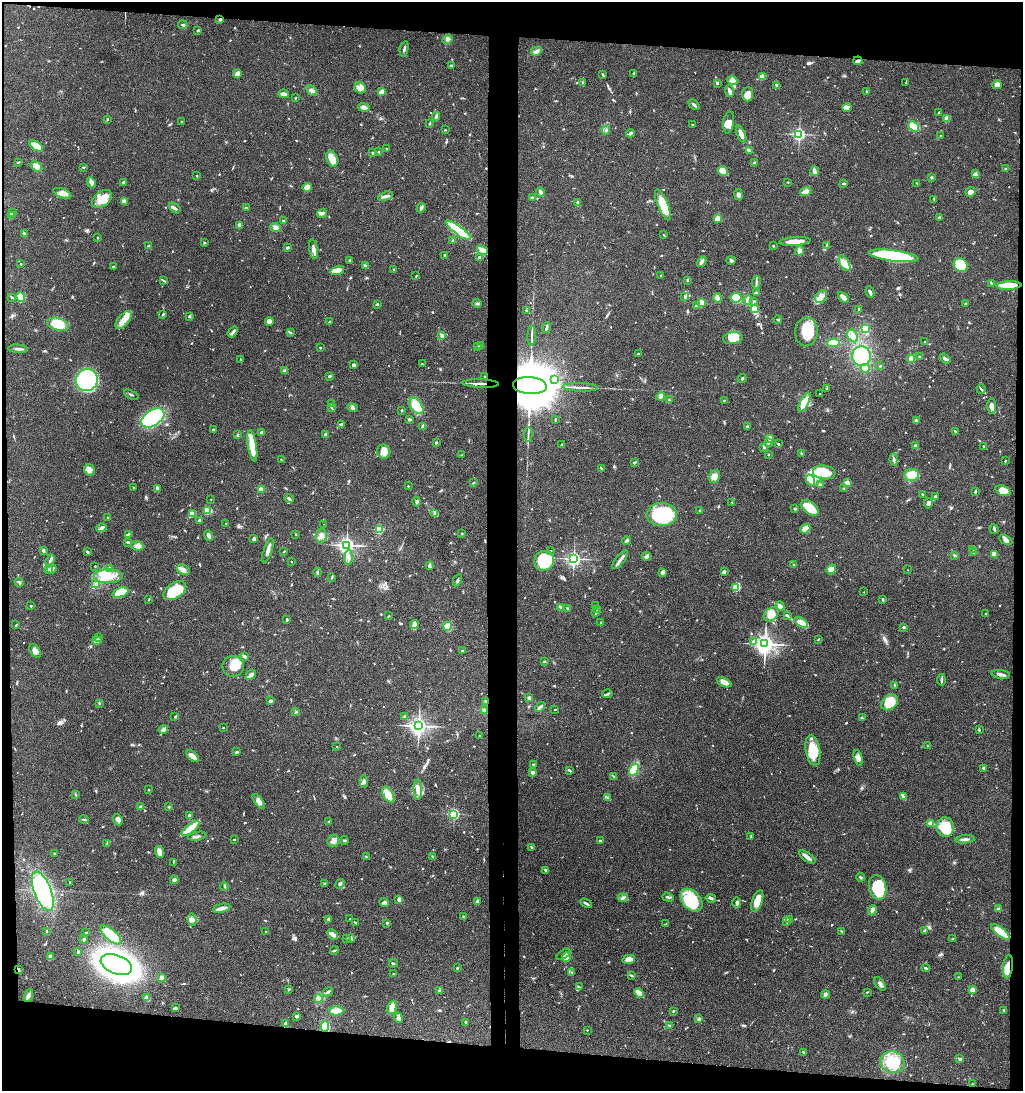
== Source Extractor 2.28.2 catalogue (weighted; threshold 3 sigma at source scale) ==
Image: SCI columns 205-4287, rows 7-4362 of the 4444 x 4370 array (HDU 1 of 3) = the unmasked area's bounding box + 8 px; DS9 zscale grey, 4 x 4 block average (1 PNG px = mean of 4 x 4 image px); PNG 1025 x 1093 px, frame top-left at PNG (2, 2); each listed source drawn as its Kron ellipse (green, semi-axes under 4 px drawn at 4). Shown black and unused: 12% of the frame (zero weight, under 3 of 4 exposures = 6% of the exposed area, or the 3 px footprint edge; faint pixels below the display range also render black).
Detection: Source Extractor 2.28.2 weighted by HDU 2 'WHT'. Background 0.0688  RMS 0.0053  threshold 0.0241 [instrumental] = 3 sigma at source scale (4.5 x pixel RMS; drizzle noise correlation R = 1.50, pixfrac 1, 0.05/0.05 arcsec/px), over >= 5 px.
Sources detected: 857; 1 too faint to see at this stretch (4 x 4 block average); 4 inside a brighter object's white glare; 5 cosmic-ray / hot-pixel residue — neither listed nor drawn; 17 coinciding with a brighter row at this scale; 28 inside a brighter listed object's ellipse — not listed separately; of the other 802, all 500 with FLUX_AUTO >= 1.98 (the completeness limit of this list) listed and drawn (302 fainter detections not listed), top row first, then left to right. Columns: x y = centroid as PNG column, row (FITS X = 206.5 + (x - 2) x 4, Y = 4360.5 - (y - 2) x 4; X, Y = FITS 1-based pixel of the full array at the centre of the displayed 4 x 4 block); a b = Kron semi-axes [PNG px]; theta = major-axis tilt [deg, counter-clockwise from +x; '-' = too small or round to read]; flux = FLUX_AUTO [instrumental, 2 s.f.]
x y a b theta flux
220 20 3 2 - 4.4
183 25 4 2 - 4.9
198 30 2 2 - 4.8
447 39 5 3 - 7.3
404 49 8 2 78 6.5
536 51 6 3 28 9.9
858 61 4 3 - 5.6
451 65 3 2 - 4.3
237 74 4 3 - 19
634 74 4 2 - 3.8
603 75 3 2 - 3.1
762 77 4 3 - 33
732 80 5 4 - 24
906 82 3 2 - 3.5
583 83 4 2 - 3.7
717 83 2 2 - 7.7
997 85 5 4 - 20
777 86 3 2 - 7.6
360 88 6 5 - 15
312 90 6 3 -47 10
730 91 6 3 -68 11
867 91 3 2 - 2.6
382 92 4 3 - 20
284 94 5 3 - 13
748 94 7 5 87 27
295 98 2 2 - 3.4
694 105 6 2 -43 8.2
364 107 6 3 -10 16
847 108 4 3 - 7.3
939 113 3 2 - 2.7
436 116 4 3 - 6
947 118 3 3 - 23
107 119 3 2 - 2.7
182 121 2 2 - 4.2
729 122 11 5 82 25
429 124 3 2 - 2.6
692 125 2 2 - 3
914 126 6 4 -38 66
445 130 2 2 - 2.1
606 130 5 2 - 4.8
630 133 4 2 - 6.2
741 134 9 3 -68 23
799 134 2 2 - 680
940 136 2 2 - 2.2
36 146 8 4 -34 43
386 148 2 2 - 2.4
749 150 4 2 - 4
378 152 2 2 - 2.4
373 153 4 2 - 5.9
332 159 8 5 -68 37
18 162 3 2 - 2.5
754 163 3 3 - 5.1
36 166 6 4 -34 16
84 167 3 2 - 2.5
1005 168 3 2 - 3.8
723 171 5 4 - 20
814 171 5 3 - 14
975 174 3 2 - 3.6
197 176 2 2 - 4.6
931 177 2 2 - 2.9
91 182 5 4 - 9.5
123 182 2 2 - 4.5
788 182 2 2 - 2.3
844 183 4 2 - 4.6
917 183 2 2 - 2.9
307 187 5 3 - 20
806 191 5 3 - 21
541 192 4 2 - 11
970 192 5 5 - 17
62 193 9 4 -21 20
739 195 5 3 - 8.9
386 196 8 3 15 9.4
532 197 4 2 - 3.6
102 199 11 7 36 42
934 199 3 2 - 2.3
124 201 2 2 - 21
578 203 4 2 - 17
663 205 16 5 -67 76
175 208 7 3 -38 7.7
246 208 2 2 - 3.5
421 208 5 2 - 5.4
12 213 3 2 - 7.2
322 213 5 3 - 6.7
12 216 3 2 - 8.9
717 218 2 2 - 100
939 218 2 2 - 16
283 221 2 2 - 3.3
239 225 4 2 - 14
275 227 5 3 - 12
458 230 15 3 -37 240
24 233 3 2 - 3.4
664 235 3 2 - 2.2
98 238 2 2 - 4.9
453 240 3 2 - 4.9
795 241 16 3 4 43
204 243 2 2 - 2.8
826 245 3 2 - 2.8
149 246 3 3 - 4
773 246 3 2 - 3
287 248 2 2 - 6.6
313 249 10 3 -80 15
482 250 6 3 -38 33
799 251 4 3 - 14
444 256 3 2 - 5
893 256 25 5 -8 440
480 258 3 2 - 10
350 260 3 3 - 4.2
731 260 4 3 - 5.3
702 262 6 2 57 12
845 263 8 4 -59 21
21 264 2 2 - 2.2
961 265 7 6 - 73
365 266 4 2 - 6.1
114 267 2 2 - 3.3
393 269 2 2 - 2.7
337 270 7 4 16 24
416 276 3 2 - 2.2
661 276 2 2 - 2.1
687 280 4 2 - 2.8
164 281 4 2 - 3
756 282 6 2 83 6
991 283 3 2 - 3.6
1009 285 12 4 3 54
870 292 6 3 -70 7.3
757 293 3 2 - 6.1
12 297 4 2 - 3.3
21 297 5 4 - 39
685 297 3 2 - 2.4
821 297 7 5 54 19
843 297 6 3 -45 19
717 298 5 3 - 15
736 298 5 5 - 90
748 300 5 3 - 16
754 301 2 2 - 9
701 302 2 2 - 110
477 303 4 2 - 5.6
377 304 2 2 - 6.5
966 304 2 2 - 4.6
696 306 3 2 - 6.6
755 309 4 3 - 44
859 309 2 2 - 3
527 311 3 2 - 2.6
163 314 3 2 - 3.9
189 316 3 2 - 5.6
124 320 11 5 51 30
778 320 4 2 - 3.2
269 321 4 4 - 11
330 322 2 2 - 3.9
58 324 11 6 -17 79
546 327 6 2 75 5.7
865 328 4 3 - 26
233 332 6 3 53 7.3
290 332 3 2 - 3.7
806 332 14 11 86 93
442 335 4 3 - 5.7
532 335 10 2 88 9.1
853 336 7 4 -60 21
733 338 10 6 8 62
925 342 2 2 - 3.6
833 343 6 3 5 71
477 346 3 2 - 4.1
481 346 2 2 - 10
320 348 2 2 - 2.5
18 349 10 2 -4 10
639 354 3 2 - 5.7
861 356 10 9 - 120
919 357 2 2 - 9.5
945 358 6 3 -37 5.9
911 359 4 3 - 13
240 360 3 2 - 2.8
422 364 2 2 - 2.9
354 365 3 2 - 9.2
880 366 2 2 - 2
865 368 4 3 - 22
285 371 4 2 - 3.5
329 376 3 2 - 4.8
484 376 2 2 - 3.1
742 378 4 2 - 4.1
554 379 4 2 - 4.8
87 380 11 11 - 400
481 384 18 2 -2 14
530 386 17 8 -4 30000
580 387 18 2 -2 16
826 388 2 2 - 2.3
981 389 4 2 - 4.3
819 394 2 2 - 3.1
131 395 8 2 -26 4.4
661 396 4 4 - 16
669 400 2 2 - 2.2
724 400 3 2 - 2.9
804 402 10 4 63 51
331 404 2 2 - 3.5
416 406 9 5 -52 66
992 406 8 4 -86 17
331 407 3 2 - 3.2
352 408 5 3 - 5.6
402 410 3 2 - 3.3
153 418 13 7 33 430
409 419 4 2 - 4
555 420 3 2 - 2.7
916 421 4 3 - 6.9
342 424 4 3 - 5.2
747 426 2 2 - 15
423 427 3 2 - 11
214 430 3 2 - 2.4
955 431 3 2 - 4
262 433 2 2 - 32
325 434 2 2 - 24
528 434 7 2 89 7.9
237 435 3 2 - 2.5
770 438 4 4 - 12
436 443 2 2 - 5.5
768 443 2 2 - 3
562 444 2 2 - 2
778 444 2 2 - 2.5
252 446 16 4 -81 78
916 446 4 2 - 4.8
984 446 3 2 - 2.5
764 447 3 2 - 3.2
384 452 7 6 - 21
801 453 3 2 - 2.9
769 454 2 2 - 5.6
462 455 3 2 - 2.7
894 459 6 3 -80 6.3
281 460 2 2 - 2.2
1005 461 2 2 - 2.9
635 462 4 2 - 2.5
601 468 3 2 - 2.6
89 470 6 5 - 19
824 472 11 7 -7 80
912 475 8 6 15 31
714 477 7 5 62 25
810 480 6 3 -58 10
473 483 3 2 - 2.6
847 483 2 2 - 75
820 484 3 2 - 2.7
408 486 2 2 - 2.9
133 487 2 2 - 2
157 488 4 2 - 9.1
844 488 3 2 - 2.5
261 489 4 3 - 13
975 491 3 2 - 4.8
1003 491 8 5 -21 35
922 494 3 2 - 3.3
935 496 3 2 - 3.3
211 499 2 2 - 2.1
289 499 5 2 - 5.3
417 502 5 3 - 5.1
732 502 3 2 - 2.1
928 503 5 2 - 7.1
810 508 10 5 -40 68
795 509 2 2 - 4.6
208 511 3 3 - 15
700 511 3 2 - 4.4
434 513 3 2 - 5.6
192 514 4 3 - 17
662 514 15 11 2 240
108 517 2 2 - 2.6
199 520 3 2 - 3.4
226 524 2 2 - 2.4
324 524 2 2 - 2.1
101 528 5 3 - 6.7
379 529 2 2 - 250
805 529 5 4 - 32
994 529 5 2 - 4.5
128 534 2 2 - 2.7
296 534 2 2 - 2.3
462 534 2 2 - 6.3
208 535 5 2 - 17
321 536 7 5 86 15
254 539 4 2 - 7.5
1006 540 7 4 -31 12
626 541 5 2 - 6.3
128 542 4 2 - 4.8
347 545 3 3 - 1200
137 546 6 4 -11 12
973 549 2 2 - 2.2
43 550 3 2 - 13
268 550 13 3 71 18
284 551 4 2 - 2.2
550 551 3 2 - 2.7
87 552 3 2 - 4.1
974 553 3 3 - 6
994 554 4 3 - 14
954 555 3 2 - 4.1
647 556 4 3 - 11
348 557 7 2 88 10
574 559 3 3 - 840
50 560 6 2 68 8.4
620 560 11 2 50 12
544 561 10 9 - 180
291 562 2 2 - 2.5
794 565 4 2 - 2.5
95 566 2 2 - 2.4
429 566 3 2 - 3.7
109 568 3 2 - 2.1
52 569 5 3 - 11
831 569 5 4 - 25
49 570 3 2 - 14
183 570 7 5 -27 14
907 570 2 2 - 2.1
317 572 4 2 - 4.5
663 572 3 3 - 13
724 572 3 2 - 7.4
108 576 14 7 1 45
332 577 4 2 - 2.4
457 580 6 2 64 4.1
19 582 5 2 - 7.7
95 583 3 2 - 3.9
736 587 2 2 - 190
175 591 13 7 33 120
120 592 8 4 19 67
864 592 2 2 - 2.4
149 600 2 2 - 2.5
883 600 3 2 - 2.6
31 606 2 2 - 3.4
595 606 2 2 - 2.9
780 606 5 3 - 15
561 607 3 2 - 6.3
568 608 2 2 - 3.1
598 609 2 2 - 2.2
596 613 3 2 - 2.7
771 614 8 6 40 37
986 614 2 2 - 3.7
389 616 2 2 - 2
787 616 2 2 - 2.5
287 620 3 2 - 5.3
801 622 7 4 -32 46
601 623 2 2 - 3.1
414 624 4 3 - 25
16 625 3 2 - 3.6
448 626 4 4 - 38
904 627 3 2 - 4.6
99 638 3 2 - 6.6
818 639 3 2 - 2
97 641 4 3 - 16
754 641 2 2 - 19
765 644 4 3 - 2000
35 651 7 4 -55 16
462 651 3 2 - 3.6
244 656 3 2 - 8.4
544 661 3 2 - 2.6
233 666 11 10 - 59
1001 674 9 3 -6 11
251 675 6 3 43 15
941 680 6 2 84 7.1
724 682 8 4 -26 24
895 685 3 2 - 6.7
607 694 5 2 - 4.6
529 698 2 2 - 28
271 701 3 3 - 5.3
485 701 4 2 - 3.6
890 702 9 7 40 74
99 703 3 2 - 2.8
540 707 6 2 40 13
555 709 2 2 - 2.2
485 711 4 3 - 14
296 712 2 2 - 3.1
175 717 3 2 - 2.2
405 717 3 2 - 7.2
862 718 3 2 - 2.7
419 726 3 3 - 1500
223 728 2 2 - 2.7
163 729 4 3 - 14
979 730 3 2 - 3.2
480 736 2 2 - 3.3
928 746 3 2 - 2
337 747 2 2 - 3.7
813 750 15 7 -80 75
237 752 3 3 - 3.7
193 756 7 3 -43 22
858 758 8 3 -73 18
533 764 3 2 - 2.5
984 768 4 3 - 7.1
634 770 6 4 59 71
570 771 3 2 - 3.3
532 772 2 2 - 34
614 776 3 2 - 4.9
364 781 6 3 -87 7.4
149 790 2 2 - 7.1
418 790 10 4 -89 22
75 795 4 2 - 2.9
388 795 9 5 -60 50
903 797 3 2 - 3.7
608 798 3 2 - 2.1
259 801 8 4 -53 13
141 807 3 2 - 7.4
169 807 3 2 - 2.5
454 814 2 2 - 500
189 816 3 2 - 5
84 820 5 2 - 4.8
118 820 6 4 -68 14
329 821 4 2 - 2.3
931 823 3 3 - 22
945 827 9 8 - 82
190 828 10 4 38 50
197 836 9 2 11 8
751 837 4 2 - 4
965 839 9 2 6 11
234 840 2 2 - 3
601 840 3 2 - 3.1
333 841 6 6 - 16
344 841 4 2 - 3.9
107 843 4 2 - 3.5
532 847 2 2 - 3.8
159 852 6 3 -71 25
55 854 3 2 - 2.8
366 856 2 2 - 2.2
432 857 2 2 - 2
807 857 9 3 -36 16
173 862 4 2 - 2
546 870 4 2 - 5.8
860 877 5 2 - 5
174 880 4 3 - 5.4
70 882 2 2 - 3.6
325 884 4 2 - 3.8
340 884 5 3 - 5.4
224 886 4 2 - 4.3
878 887 12 8 -78 130
43 891 21 8 -69 540
668 897 6 2 -18 5.7
623 898 5 2 - 5.9
711 898 5 2 - 6.8
399 899 2 2 - 39
691 900 13 9 -48 120
477 901 3 2 - 3.9
757 901 11 5 71 51
384 902 5 4 - 8.2
737 902 5 4 - 7.8
586 903 6 2 -29 6.7
222 908 9 3 13 14
999 909 3 3 - 5
872 910 5 4 - 9
463 917 2 2 - 5.4
328 919 2 2 - 24
350 919 2 2 - 6.2
789 919 3 2 - 2.3
192 920 6 3 -78 9.1
787 921 3 2 - 6.2
355 923 3 2 - 3.5
387 923 2 2 - 2.9
666 924 3 2 - 2.6
925 930 3 2 - 3.2
46 931 2 2 - 2.7
841 931 4 2 - 2.1
266 932 2 2 - 4.5
1000 932 11 4 -39 84
86 933 2 2 - 3.1
333 934 6 4 -44 12
111 935 13 5 -41 91
346 938 2 2 - 6
84 939 4 2 - 3.8
351 939 3 2 - 4
953 939 3 2 - 3.1
334 950 4 2 - 4.2
78 952 2 2 - 4.4
563 954 8 2 34 4.8
50 957 2 2 - 47
566 957 5 3 - 54
629 959 6 4 12 17
393 963 4 2 - 2.4
116 965 16 9 -21 1600
1008 967 11 5 83 43
457 968 2 2 - 6.6
926 968 4 2 - 5.3
18 970 4 2 - 7.2
572 972 2 2 - 2.2
393 974 3 2 - 2.1
632 975 3 2 - 2.9
958 977 2 2 - 2.2
161 978 4 3 - 9.9
880 984 7 3 -54 11
579 987 2 2 - 2.1
288 989 3 2 - 2.8
972 990 2 2 - 67
439 991 3 3 - 3.9
328 992 5 2 - 6.8
867 992 3 2 - 2.5
639 993 5 2 - 47
825 994 4 3 - 6.6
28 996 7 3 69 7.8
147 998 4 3 - 16
318 998 4 2 - 4
392 1007 7 3 75 43
176 1008 3 3 - 4.1
1004 1010 3 2 - 2.9
336 1011 7 4 0 56
673 1011 3 2 - 2.5
297 1016 2 2 - 8.3
398 1018 5 3 - 7.5
699 1019 3 2 - 7
465 1022 4 2 - 2.1
285 1023 2 2 - 24
670 1025 3 2 - 3.7
325 1027 5 4 - 68
587 1030 2 2 - 4
804 1052 2 2 - 2.6
960 1059 3 2 - 6.5
892 1062 12 11 - 89
972 1084 2 2 - 2.5
Overlapping masked pixels (flux is a lower limit): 5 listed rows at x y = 481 384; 530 386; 1008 967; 18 970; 325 1027
Diffuse or blended objects may show on this block-average render without a row.